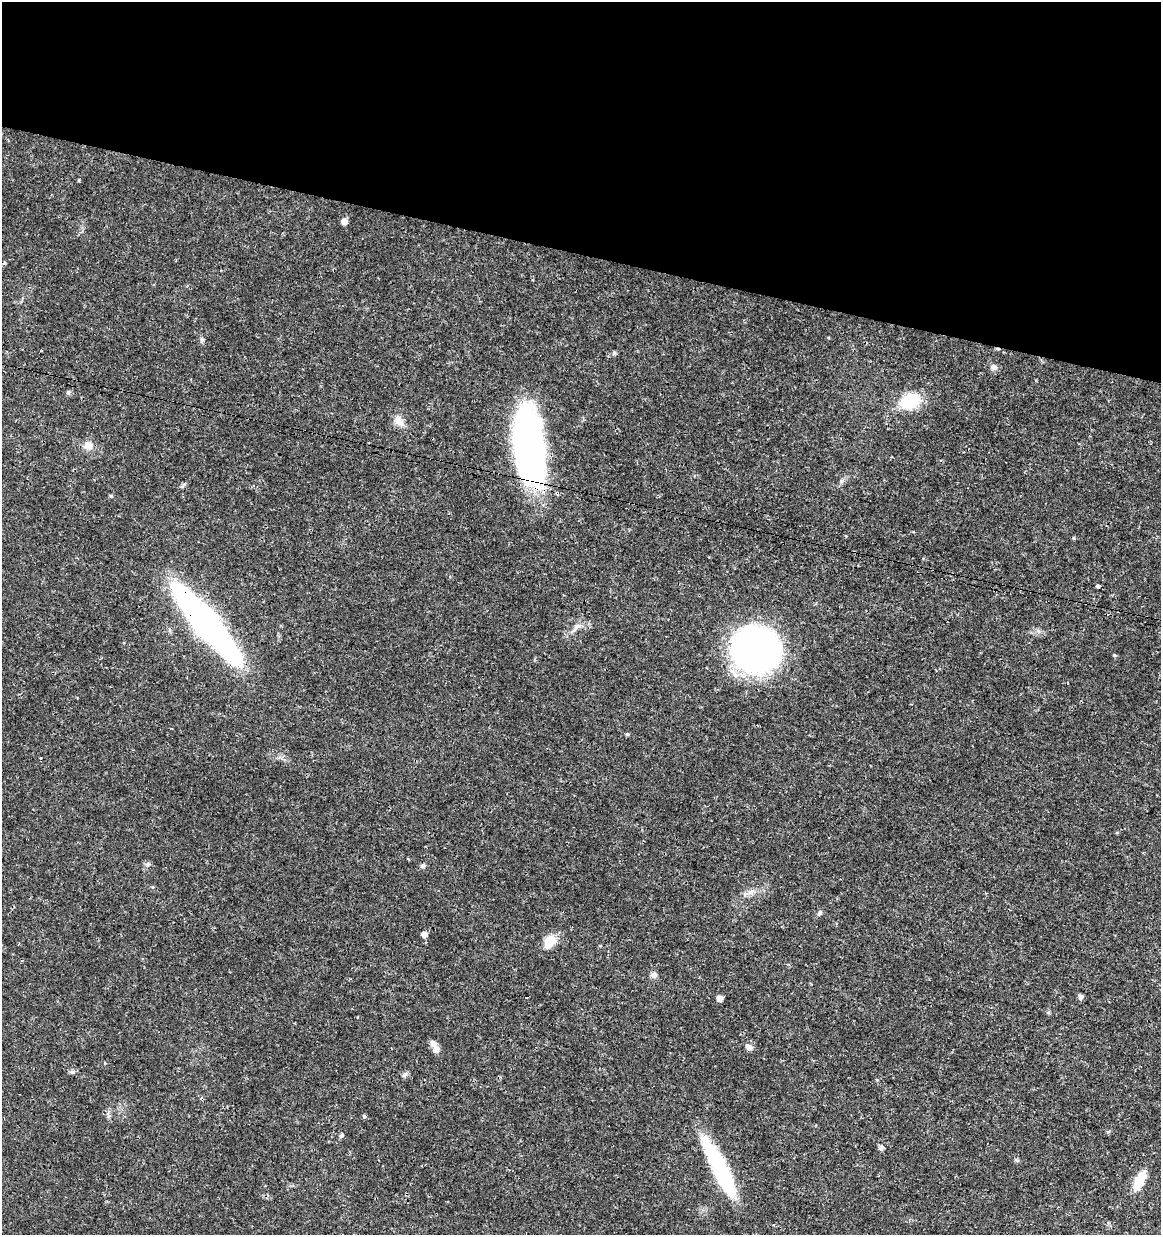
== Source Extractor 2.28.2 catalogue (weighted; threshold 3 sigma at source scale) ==
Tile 2 of 4 x 4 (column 2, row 1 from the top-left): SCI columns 1386-2544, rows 3712-4944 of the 5148 x 4947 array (HDU 1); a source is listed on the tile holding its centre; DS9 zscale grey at full resolution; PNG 1163 x 1237 px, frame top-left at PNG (2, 2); no overlay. Shown black and unused: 21% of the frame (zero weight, under 3 of 4 exposures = <1% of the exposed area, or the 3 px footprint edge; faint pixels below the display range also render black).
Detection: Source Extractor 2.28.2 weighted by HDU 2 'WHT'; one run over the whole footprint, this tile lists its part. Background 0.0192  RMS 0.0018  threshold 0.00796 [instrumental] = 3 sigma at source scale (4.5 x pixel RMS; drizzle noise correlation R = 1.50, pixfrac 1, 0.0396/0.0396 arcsec/px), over >= 5 px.
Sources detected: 35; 1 cosmic-ray / hot-pixel residue — not listed; the other 34 listed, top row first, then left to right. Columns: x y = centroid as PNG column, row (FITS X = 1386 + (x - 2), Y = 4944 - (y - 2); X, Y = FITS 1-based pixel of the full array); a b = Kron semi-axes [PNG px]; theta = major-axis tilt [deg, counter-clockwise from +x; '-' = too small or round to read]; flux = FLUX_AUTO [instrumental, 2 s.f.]
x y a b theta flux
344 222 6 5 - 1.1
202 340 6 5 - 0.33
614 353 6 4 -82 0.35
994 367 9 8 - 0.73
68 392 6 4 -46 0.27
910 401 18 13 25 8.3
399 421 15 10 -43 1.5
88 445 11 10 - 1.4
529 447 72 24 -83 76
557 493 4 3 - 0.83
111 496 5 4 - 0.2
1098 586 4 3 - 1.7
206 624 61 15 -50 110
576 628 18 5 47 1
756 649 40 38 -25 67
1114 655 5 4 - 0.18
627 734 5 4 - 0.22
423 866 6 5 - 0.48
750 892 10 5 33 0.77
819 913 7 5 42 0.36
424 934 5 5 - 1
550 941 13 10 51 3.5
654 975 9 8 - 0.62
1081 997 6 5 - 0.55
720 998 5 5 - 1.2
1048 1012 6 4 28 0.24
434 1046 16 7 -66 1.3
747 1046 8 4 -34 1.3
404 1075 7 6 - 0.48
364 1116 5 5 - 0.25
341 1136 6 5 - 0.36
881 1148 6 6 - 0.42
719 1168 65 15 -63 18
1139 1181 21 9 63 4.3
Overlapping masked pixels (flux is a lower limit): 3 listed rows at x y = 529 447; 557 493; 206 624